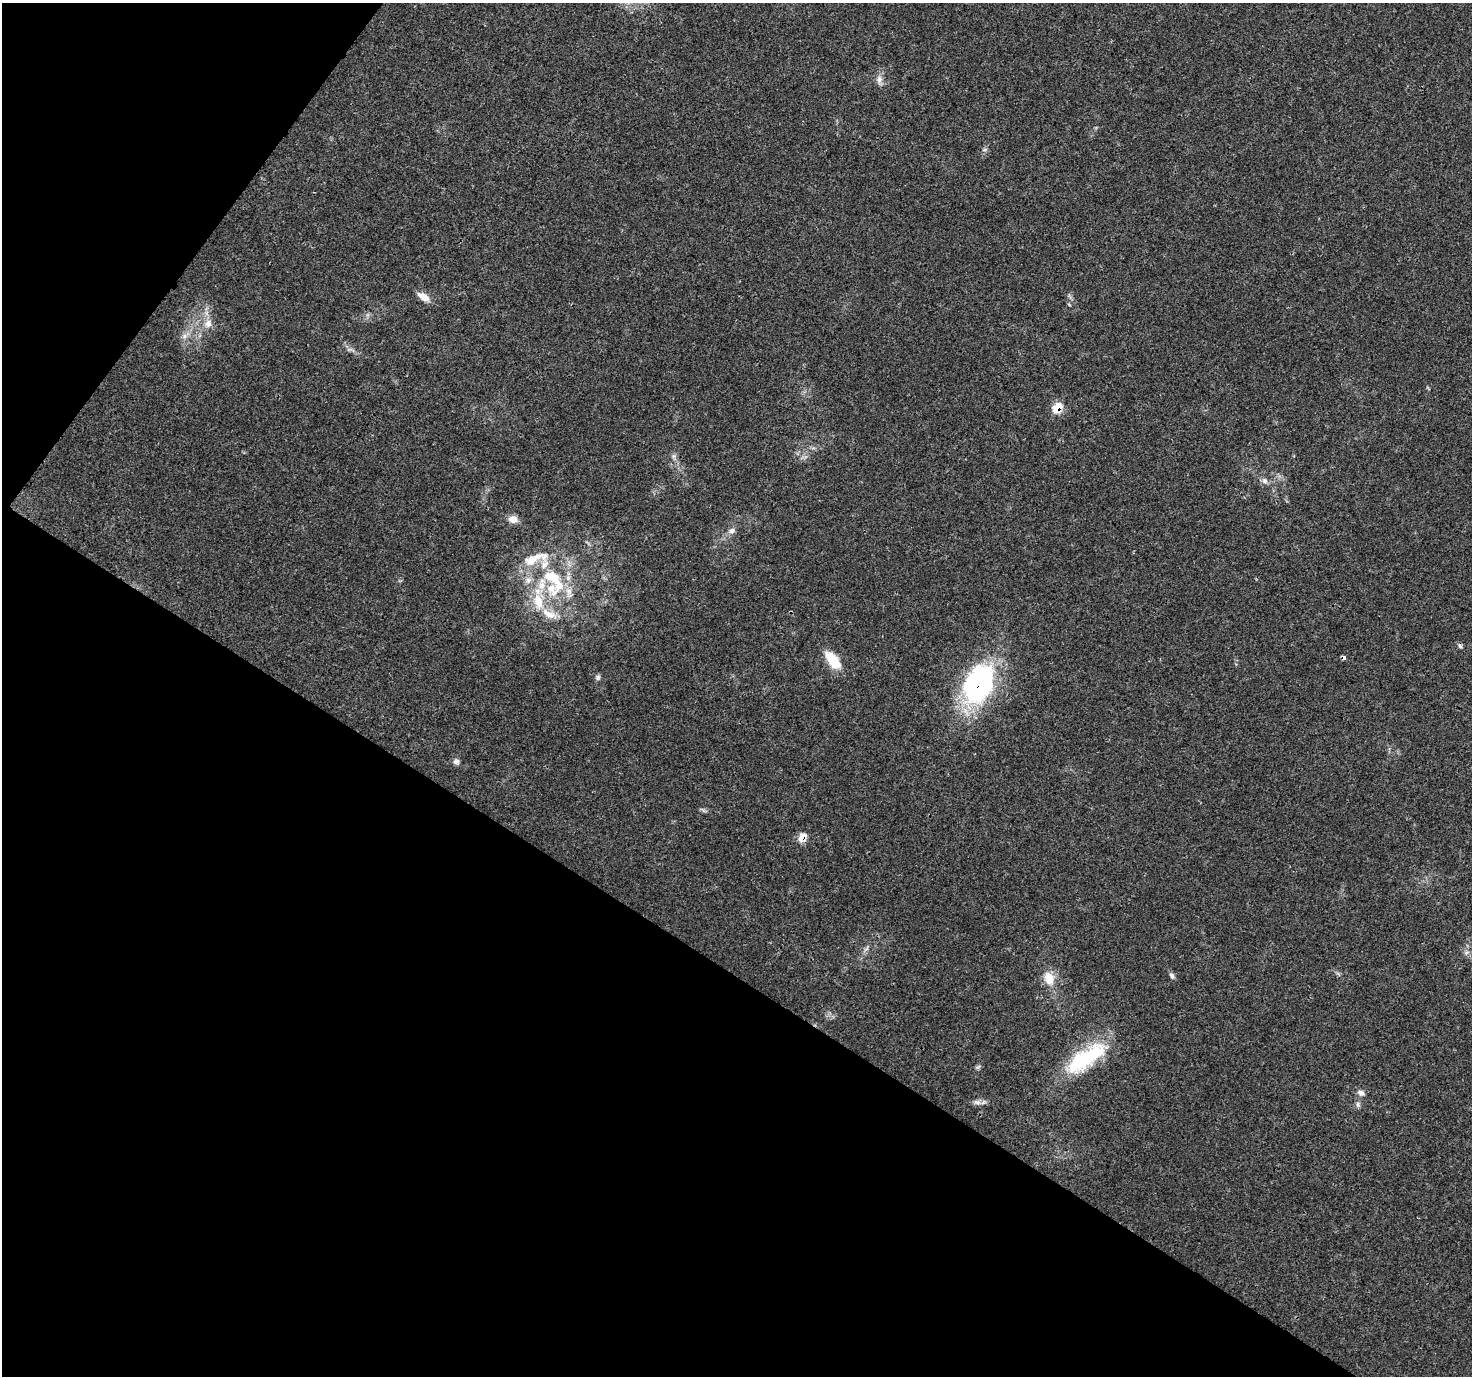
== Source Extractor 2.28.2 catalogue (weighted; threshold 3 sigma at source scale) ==
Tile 9 of 4 x 4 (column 1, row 3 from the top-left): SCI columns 36-1505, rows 1608-2981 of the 5958 x 6028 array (HDU 1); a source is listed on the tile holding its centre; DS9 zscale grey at full resolution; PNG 1474 x 1378 px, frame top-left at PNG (2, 3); no overlay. Shown black and unused: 34% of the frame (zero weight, under 3 of 4 exposures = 5% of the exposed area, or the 3 px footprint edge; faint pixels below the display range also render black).
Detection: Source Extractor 2.28.2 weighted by HDU 2 'WHT'; one run over the whole footprint, this tile lists its part. Background 0.0158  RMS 0.0026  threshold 0.0117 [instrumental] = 3 sigma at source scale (4.5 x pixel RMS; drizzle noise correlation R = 1.50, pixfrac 1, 0.0396/0.0396 arcsec/px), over >= 5 px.
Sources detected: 41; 2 inside a brighter object's white glare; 1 cosmic-ray / hot-pixel residue — not listed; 9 inside a brighter listed object's ellipse — not listed separately; the other 29 listed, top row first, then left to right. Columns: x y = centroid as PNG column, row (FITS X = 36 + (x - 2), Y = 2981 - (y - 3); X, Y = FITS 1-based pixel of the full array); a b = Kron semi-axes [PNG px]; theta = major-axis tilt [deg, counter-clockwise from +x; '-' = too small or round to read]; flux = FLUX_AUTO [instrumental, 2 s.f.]
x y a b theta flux
879 80 15 7 -83 1.6
985 150 8 4 9 0.47
424 297 15 8 -34 2.8
208 324 13 10 63 2.4
185 336 8 7 - 1.1
1057 408 7 6 - 7.9
674 456 9 4 -82 0.7
1265 481 9 7 -46 1
513 519 11 9 -6 2
731 531 10 8 18 1.3
531 560 21 14 24 5.1
528 580 10 7 45 1.4
551 588 22 13 -88 6.8
569 592 19 9 -81 3.2
538 601 24 13 -75 7
1460 646 8 5 -61 0.55
833 660 19 10 -53 8
598 677 8 6 59 0.62
985 681 46 30 -59 29
456 762 8 6 14 0.9
802 837 7 6 - 4.3
866 948 13 4 52 0.84
1172 976 9 6 -59 0.8
1049 978 16 12 -70 4.7
1086 1058 55 19 34 23
978 1067 8 4 44 0.51
1361 1093 10 7 -24 1.2
977 1102 13 7 -12 1.3
1358 1105 8 6 -75 0.73
Overlapping masked pixels (flux is a lower limit): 3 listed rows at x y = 1057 408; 985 681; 802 837